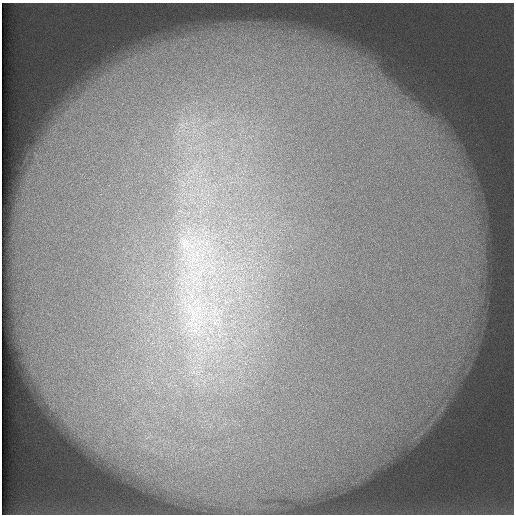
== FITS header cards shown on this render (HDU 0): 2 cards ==
NAXIS1  =                  512 /
NAXIS2  =                  512 /

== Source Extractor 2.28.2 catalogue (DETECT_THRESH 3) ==
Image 512 x 512 px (HDU 0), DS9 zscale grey, 1 PNG px = 1 image px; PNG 516 x 516 px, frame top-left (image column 1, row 512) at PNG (2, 3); no overlay
Background 114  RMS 5.3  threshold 15.8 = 3 sigma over >= 5 px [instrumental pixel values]
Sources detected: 4; all 4 listed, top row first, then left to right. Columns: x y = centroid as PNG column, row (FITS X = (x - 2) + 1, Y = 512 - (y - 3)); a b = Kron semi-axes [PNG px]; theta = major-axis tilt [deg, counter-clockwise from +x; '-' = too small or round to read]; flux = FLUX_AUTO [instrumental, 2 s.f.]
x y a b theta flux
185 243 24 17 -53 12000
206 243 10 6 61 2300
194 310 41 24 -43 29000
193 330 22 9 -7 6800